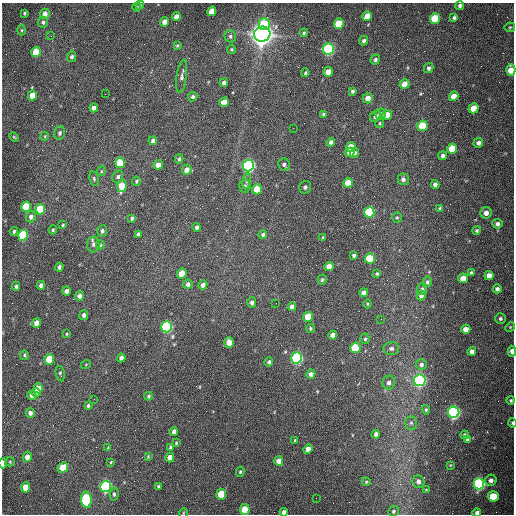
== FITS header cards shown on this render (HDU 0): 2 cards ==
NAXIS1  =                  512 /fastest changing axis
NAXIS2  =                  512 /next to fastest changing axis

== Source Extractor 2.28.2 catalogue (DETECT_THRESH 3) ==
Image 512 x 512 px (HDU 0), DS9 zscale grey, 1 PNG px = 1 image px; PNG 516 x 516 px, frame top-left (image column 1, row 512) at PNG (2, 3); each listed source drawn as its Kron ellipse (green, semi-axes under 4 px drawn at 4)
Background 1560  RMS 24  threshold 71.3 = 3 sigma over >= 5 px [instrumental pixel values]
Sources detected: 202; all 202 listed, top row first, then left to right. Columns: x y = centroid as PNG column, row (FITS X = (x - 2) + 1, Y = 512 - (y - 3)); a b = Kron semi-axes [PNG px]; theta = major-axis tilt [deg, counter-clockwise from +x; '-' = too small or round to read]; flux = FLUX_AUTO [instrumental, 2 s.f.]
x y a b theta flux
140 5 4 3 - 1.6e+03
460 5 4 4 - 3.9e+03
137 7 4 3 - 1.8e+03
212 11 5 4 - 2.5e+04
24 13 3 3 - 2.1e+03
45 14 5 4 - 1.2e+04
367 16 5 4 - 2.3e+04
176 17 4 4 - 1.0e+04
435 18 5 5 - 6.1e+04
454 18 4 3 - 3.0e+03
43 22 5 5 - 4.1e+03
165 22 5 4 - 1.5e+04
264 24 6 5 - 5.4e+04
339 24 5 5 - 6.8e+04
510 27 5 4 - 2.1e+03
22 30 5 3 - 1.9e+03
304 33 4 4 - 2.2e+03
262 34 8 7 - 2.2e+06
51 36 3 2 - 1.4e+03
230 36 6 5 - 3.6e+03
364 41 5 4 - 4.0e+03
177 45 4 3 - 1.6e+03
232 49 4 4 - 2.1e+03
329 49 6 5 - 3.5e+05
36 52 5 4 - 4.4e+04
71 57 5 4 - 4.1e+03
375 59 5 4 - 3.4e+03
429 68 5 4 - 4.0e+03
511 70 6 4 90 2.1e+04
328 72 5 4 - 2.3e+04
305 73 4 3 - 1.9e+03
182 76 17 5 82 5.7e+03
224 83 4 4 - 4.3e+03
404 84 5 5 - 1.4e+04
352 91 4 3 - 3.0e+03
105 94 2 2 - 7.4e+02
32 95 5 4 - 2.5e+04
454 96 5 4 - 1.8e+04
193 97 5 4 - 3.6e+03
368 98 5 5 - 1.3e+04
224 102 5 4 - 3.4e+04
94 108 4 4 - 8.0e+03
473 108 5 5 - 2.6e+04
323 114 4 4 - 2.6e+03
380 114 5 5 - 7.0e+03
387 115 5 5 - 2.2e+04
375 116 6 5 - 5.1e+03
379 123 5 4 - 2.0e+03
422 126 5 5 - 6.7e+04
293 128 2 2 - 7.0e+02
60 133 7 5 75 4.0e+03
45 136 4 3 - 1.4e+03
14 137 5 3 - 1.7e+03
153 141 4 4 - 5.7e+03
331 142 4 4 - 5.8e+03
478 143 5 4 - 5.7e+03
351 147 5 4 - 2.7e+04
452 149 5 5 - 4.9e+04
350 152 5 4 - 1.3e+04
354 153 5 3 - 4.3e+03
443 156 4 3 - 4.7e+03
179 159 5 3 - 2.6e+03
120 163 5 4 - 4.4e+04
284 164 6 6 - 4.4e+03
158 165 5 4 - 1.5e+04
248 165 6 5 - 7.1e+05
187 170 5 4 - 1.3e+04
101 171 5 4 - 1.5e+03
118 177 6 5 - 3.9e+03
94 179 7 4 -79 2.7e+03
403 179 6 5 - 5.4e+03
136 181 5 3 - 1.9e+03
246 181 7 4 82 3.1e+03
348 183 5 4 - 2.8e+04
435 184 4 4 - 5.5e+03
122 186 6 4 79 4.2e+04
245 186 6 5 - 4.4e+03
305 187 6 6 - 3.8e+03
257 189 5 5 - 3.7e+04
26 207 5 5 - 7.0e+04
440 208 4 3 - 2.9e+03
40 209 5 5 - 8.2e+04
369 212 5 5 - 1.7e+05
486 213 6 5 - 9.4e+03
31 217 6 5 - 6.1e+03
397 217 5 4 - 2.2e+03
132 218 4 3 - 2.7e+03
497 224 5 5 - 4.8e+03
63 225 4 4 - 1.6e+03
197 227 4 3 - 5.0e+03
53 230 4 3 - 1.8e+03
477 230 4 4 - 2.6e+03
14 231 4 3 - 2.5e+03
102 231 5 5 - 4.2e+03
138 234 4 4 - 5.6e+03
23 235 5 5 - 1.4e+05
263 235 4 4 - 3.8e+03
323 238 4 3 - 3.0e+03
93 244 8 6 87 4.5e+03
100 245 4 4 - 1.8e+03
354 255 4 3 - 2.8e+03
370 258 5 5 - 6.6e+04
329 266 5 4 - 1.6e+04
59 267 4 3 - 4.7e+03
377 273 4 3 - 2.5e+03
471 273 4 4 - 2.9e+03
182 274 5 5 - 3.5e+04
489 275 4 4 - 1.2e+04
463 278 5 4 - 1.9e+04
322 280 5 4 - 2.4e+03
427 282 5 4 - 3.7e+03
188 284 5 4 - 4.6e+03
41 285 4 4 - 5.8e+03
203 285 4 4 - 6.5e+03
16 286 4 3 - 3.0e+03
422 289 6 5 - 3.7e+03
497 289 4 4 - 4.9e+03
66 291 4 4 - 6.7e+03
364 293 4 4 - 6.7e+03
79 296 5 4 - 6.7e+03
421 296 5 4 - 6.6e+03
252 302 5 4 - 5.4e+03
276 303 2 2 - 8.0e+02
367 304 4 3 - 1.5e+03
292 306 4 4 - 7.7e+03
84 315 5 4 - 4.9e+03
308 317 5 5 - 3.2e+04
381 319 2 2 - 9.4e+02
500 319 5 5 - 3.6e+03
36 323 5 4 - 1.4e+04
167 327 5 5 - 3.5e+05
510 327 5 4 - 1.8e+03
310 328 4 4 - 2.5e+03
466 329 4 4 - 1.2e+04
67 334 4 3 - 1.6e+03
333 335 4 4 - 1.0e+04
365 339 5 4 - 2.3e+03
229 342 5 4 - 2.2e+04
355 348 5 5 - 1.1e+05
391 348 8 6 2 4.6e+03
472 351 4 4 - 5.7e+03
512 351 5 4 - 8.9e+03
24 355 5 4 - 2.5e+03
121 358 4 4 - 5.6e+03
297 358 5 5 - 4.3e+05
49 359 5 4 - 5.0e+04
269 362 4 4 - 3.6e+03
86 364 5 3 - 1.3e+03
421 365 5 5 - 4.4e+03
60 373 8 4 -79 2.6e+03
311 374 4 4 - 6.3e+03
420 380 6 5 - 5.7e+05
389 383 7 6 - 6.1e+03
38 388 5 4 - 1.8e+04
36 392 4 4 - 1.4e+04
32 395 4 4 - 9.5e+03
149 396 4 4 - 2.8e+03
94 399 2 2 - 6.7e+02
511 400 4 4 - 2.3e+03
88 406 3 3 - 2.8e+03
426 410 5 3 - 2.2e+03
454 412 6 5 - 6.4e+05
30 413 4 4 - 6.0e+03
411 423 7 6 - 3.3e+03
512 423 5 3 - 2.9e+03
174 432 4 4 - 7.6e+03
376 434 4 4 - 6.3e+03
465 435 4 3 - 2.7e+03
295 440 4 3 - 2.4e+03
467 440 4 4 - 2.9e+03
176 443 4 3 - 1.9e+03
171 447 4 4 - 4.5e+03
108 448 4 3 - 1.8e+03
308 449 5 4 - 1.2e+04
148 456 4 3 - 1.7e+03
27 457 5 4 - 1.0e+04
170 457 5 4 - 1.4e+04
279 461 5 4 - 1.2e+04
10 462 5 4 - 1.9e+03
111 462 3 3 - 1.4e+03
3 463 5 3 - 1.7e+04
450 465 3 2 - 1.1e+03
63 468 5 5 - 4.2e+04
240 472 5 4 - 2.4e+03
491 480 6 5 - 6.6e+03
418 481 6 6 - 6.3e+03
366 482 4 4 - 1.9e+03
479 484 5 5 - 5.1e+05
105 486 5 5 - 4.5e+05
158 486 4 3 - 2.3e+03
25 487 5 4 - 2.6e+04
426 490 4 3 - 1.0e+03
114 494 6 4 82 3.0e+03
221 494 5 5 - 4.3e+04
493 496 5 5 - 4.5e+04
316 498 2 2 - 3.2e+03
86 500 8 5 -86 1.7e+05
245 509 5 5 - 3.4e+04
393 511 5 5 - 2.7e+03
284 512 4 4 - 6.0e+03
183 513 5 3 - 1.4e+03
477 513 4 4 - 5.1e+03
At the frame edge (FLAGS 8, measured only in part): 7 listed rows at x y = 511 70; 512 351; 512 423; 3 463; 284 512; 183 513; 477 513